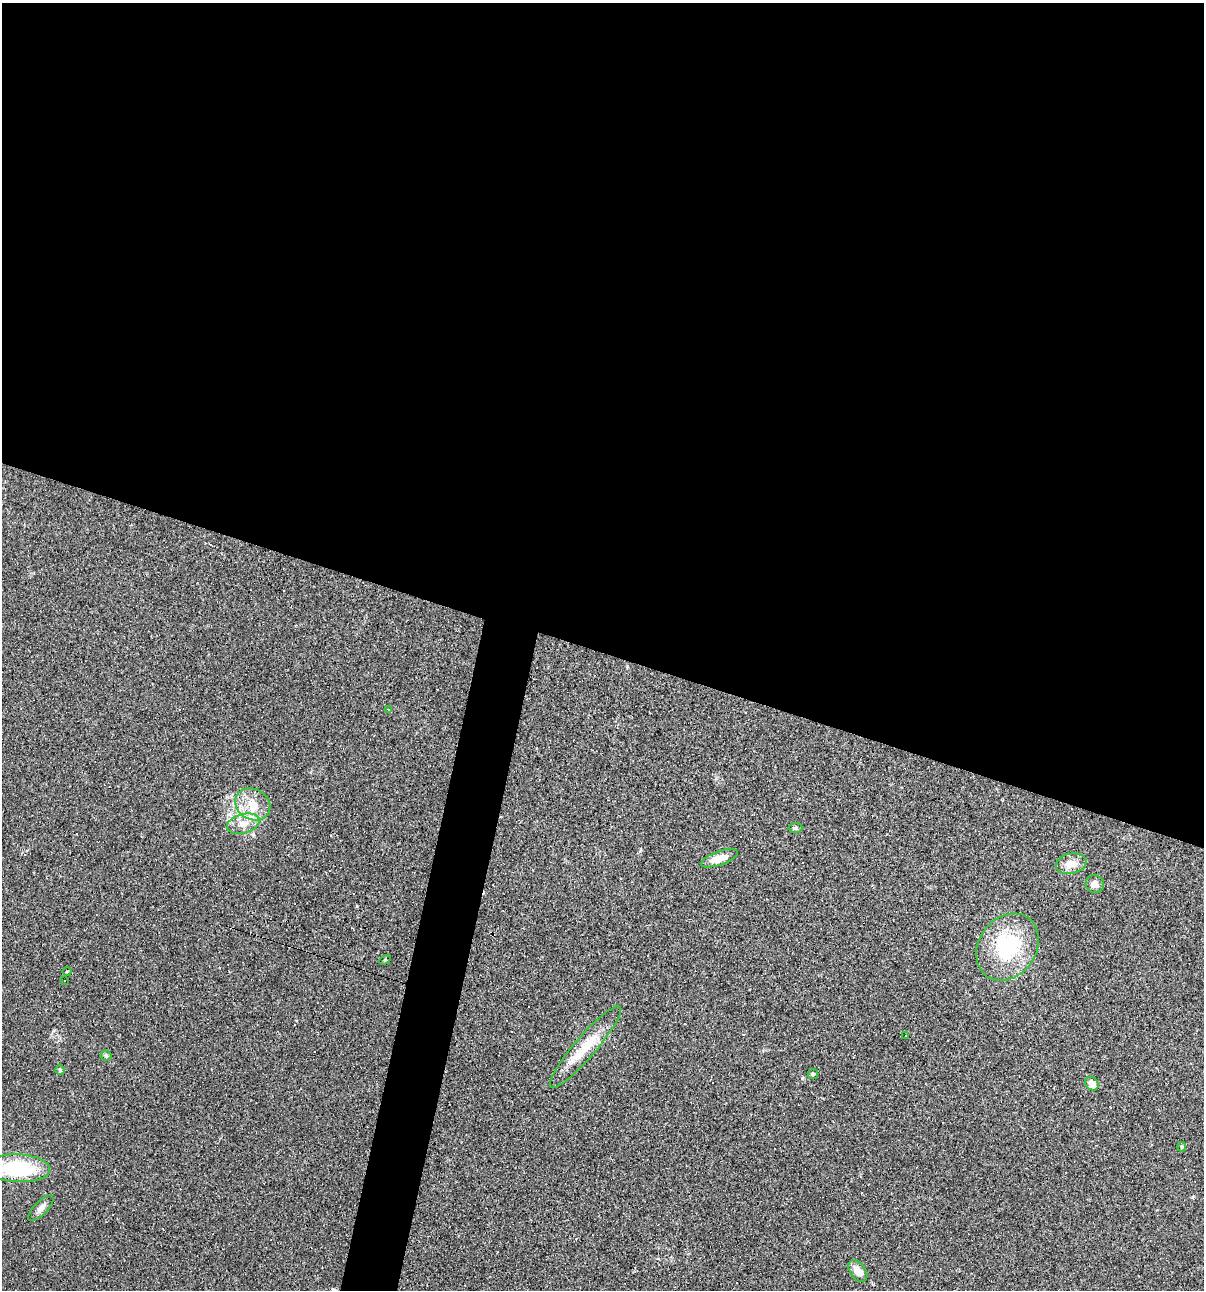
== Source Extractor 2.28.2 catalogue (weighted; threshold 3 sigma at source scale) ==
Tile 3 of 4 x 4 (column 3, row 1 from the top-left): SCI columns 2524-3725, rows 3867-5154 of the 5172 x 5154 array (HDU 1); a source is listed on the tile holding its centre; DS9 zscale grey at full resolution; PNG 1206 x 1292 px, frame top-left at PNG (2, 3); each listed source drawn as its Kron ellipse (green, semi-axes under 4 px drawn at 4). Shown black and unused: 53% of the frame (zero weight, under 2 of 3 exposures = <1% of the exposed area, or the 3 px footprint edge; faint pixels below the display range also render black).
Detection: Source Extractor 2.28.2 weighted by HDU 2 'WHT'; one run over the whole footprint, this tile lists its part. Background 0.0888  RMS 0.0065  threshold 0.0292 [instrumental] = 3 sigma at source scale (4.5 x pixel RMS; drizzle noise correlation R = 1.50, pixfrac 1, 0.05/0.05 arcsec/px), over >= 5 px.
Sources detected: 39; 18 cosmic-ray / hot-pixel residue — neither listed nor drawn; the other 21 listed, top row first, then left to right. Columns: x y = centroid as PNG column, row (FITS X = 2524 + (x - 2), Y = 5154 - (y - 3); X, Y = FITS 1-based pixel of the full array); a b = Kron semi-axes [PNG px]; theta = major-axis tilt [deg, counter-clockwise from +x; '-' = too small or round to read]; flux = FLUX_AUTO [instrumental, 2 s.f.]
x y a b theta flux
388 709 3 3 - 0.5
253 804 18 15 -29 12
243 824 17 9 15 7.2
795 828 7 5 2 1.1
719 858 19 7 19 7.8
1071 864 15 10 12 7
1095 884 9 8 - 4
1007 947 36 28 55 50
385 960 6 4 29 0.68
67 971 5 3 - 0.51
65 980 3 3 - 3.7
905 1035 3 3 - 1.2
585 1047 53 10 49 19
106 1056 5 5 - 1.1
60 1070 5 4 - 0.88
813 1074 5 4 - 0.79
1092 1084 7 6 - 7.1
1182 1147 4 4 - 0.64
18 1168 32 14 -3 51
41 1208 17 6 46 3.2
858 1271 12 7 -53 6.8
Isophote crosses this tile's border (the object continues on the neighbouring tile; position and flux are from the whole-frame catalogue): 1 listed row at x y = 18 1168
Unlisted compact peaks at least as high as the median listed source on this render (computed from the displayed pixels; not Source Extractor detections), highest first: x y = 1192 1197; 640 851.